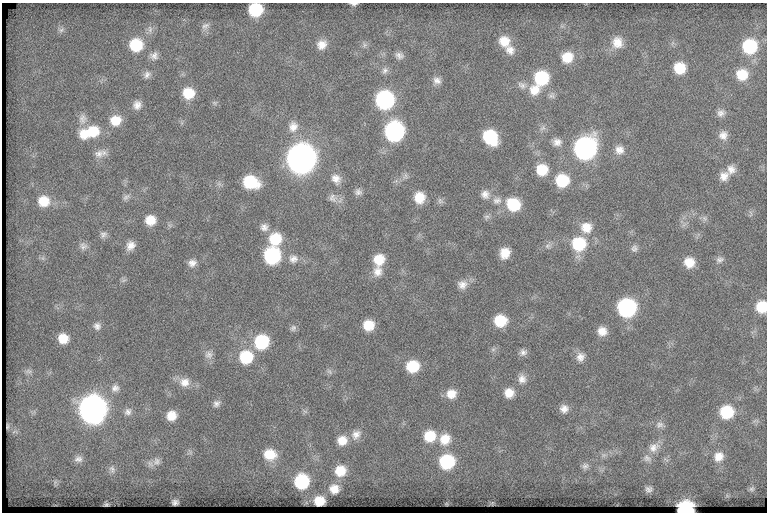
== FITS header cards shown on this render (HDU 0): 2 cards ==
NAXIS1  =                  765
NAXIS2  =                  510

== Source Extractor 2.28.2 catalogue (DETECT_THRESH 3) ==
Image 765 x 510 px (HDU 0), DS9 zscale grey, 1 PNG px = 1 image px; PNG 769 x 514 px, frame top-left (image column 1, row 510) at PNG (2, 3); no overlay
Background 87.1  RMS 6.7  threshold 20.2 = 3 sigma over >= 5 px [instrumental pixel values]
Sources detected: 133; all 133 listed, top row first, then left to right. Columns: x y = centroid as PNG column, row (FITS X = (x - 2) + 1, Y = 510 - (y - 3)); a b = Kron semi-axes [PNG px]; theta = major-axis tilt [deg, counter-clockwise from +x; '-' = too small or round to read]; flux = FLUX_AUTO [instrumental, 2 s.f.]
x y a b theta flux
354 4 6 3 -1 1100
255 10 10 10 - 23000
205 26 11 8 33 2000
150 29 11 6 -90 1900
61 30 8 6 28 1400
504 41 14 13 - 7000
617 42 15 13 -82 6200
136 45 12 12 - 17000
322 45 12 11 - 4500
364 45 7 4 89 980
750 46 13 13 - 26000
510 50 13 11 -47 3800
399 55 11 8 -18 2200
154 56 11 10 - 2500
567 57 13 12 - 8800
680 68 12 11 - 11000
385 70 9 8 - 1800
147 75 10 8 63 2100
742 75 12 12 - 10000
541 78 14 13 - 25000
437 80 11 9 -22 2600
522 85 13 9 -27 2700
534 90 16 15 - 7600
188 93 11 11 - 10000
552 95 10 8 64 1700
385 100 12 12 - 71000
137 105 10 9 - 3100
721 113 11 9 23 2300
82 119 15 11 84 3200
115 120 12 11 - 7700
293 127 15 12 77 4800
543 128 9 6 40 1700
93 131 14 14 - 11000
394 131 13 12 - 96000
84 134 13 13 - 7400
723 135 11 10 - 3200
490 137 13 11 -51 26000
557 142 11 10 - 3200
585 148 14 13 - 170000
619 150 12 11 - 3800
99 154 14 11 8 3300
301 159 14 13 - 560000
731 169 12 10 -64 3400
542 170 12 12 - 11000
724 176 13 10 48 3700
336 179 13 11 -54 3900
562 180 12 12 - 17000
250 182 14 10 -17 21000
358 192 9 9 - 1800
485 194 12 11 - 3200
126 197 12 6 34 1500
419 197 11 10 - 8300
333 198 12 10 -54 2700
44 201 13 13 - 9300
440 201 9 7 -46 1300
497 201 13 10 17 2900
513 204 14 12 -27 16000
486 217 9 5 7 1200
704 218 7 6 - 1300
150 220 10 9 - 6700
264 227 11 10 - 2600
586 227 14 13 - 6700
103 235 10 8 24 1800
275 239 14 13 - 13000
579 244 14 14 - 20000
130 245 11 9 53 3600
83 246 11 10 - 2200
548 246 8 6 21 1400
634 248 9 8 - 1700
505 253 10 9 - 6100
272 256 12 12 - 46000
293 259 13 11 -8 3600
379 259 12 11 - 8700
720 260 11 8 21 1800
689 262 11 10 - 6700
192 263 10 9 - 2700
378 271 13 12 - 4300
124 280 7 4 18 860
462 285 13 11 -11 3500
762 307 11 10 - 12000
627 308 12 12 - 75000
500 321 11 11 - 12000
368 325 10 10 - 8800
97 326 10 10 - 2300
293 328 9 7 61 1400
602 331 11 10 - 4600
63 338 10 10 - 7200
262 342 13 12 - 25000
523 352 10 8 7 2000
209 355 11 10 - 2400
246 357 13 13 - 19000
580 357 12 10 73 3300
413 366 12 11 - 14000
28 371 10 6 -10 1500
329 371 8 5 -58 1000
522 379 12 10 83 3200
184 382 13 13 - 5100
115 388 11 10 - 2800
509 393 10 10 - 5300
451 394 12 11 - 5500
216 403 10 8 45 1900
92 409 14 13 - 430000
564 409 9 9 - 3000
305 411 7 4 -19 780
128 412 11 9 53 2300
727 412 12 12 - 18000
171 416 10 10 - 6100
659 425 11 9 10 2200
7 426 4 2 - 580
14 432 9 4 3 990
356 434 15 12 50 4000
430 436 13 12 - 11000
445 439 15 14 - 8500
342 440 12 11 - 5900
654 447 17 12 34 4900
270 454 14 12 -12 9200
604 455 7 6 - 1300
718 457 14 12 49 5300
647 458 11 9 -21 2400
78 459 12 9 -2 2300
157 461 12 11 - 2900
447 462 13 12 - 30000
585 466 10 8 33 1800
112 469 11 8 -67 2000
340 471 13 12 - 8700
302 481 11 11 - 29000
334 489 11 10 - 4900
649 489 8 8 - 1700
752 489 7 6 - 1000
319 501 9 8 - 6500
175 502 6 5 - 1300
106 504 4 2 - 630
685 509 12 10 6 54000
At the frame edge (FLAGS 8, measured only in part): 4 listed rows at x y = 354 4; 255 10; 762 307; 685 509